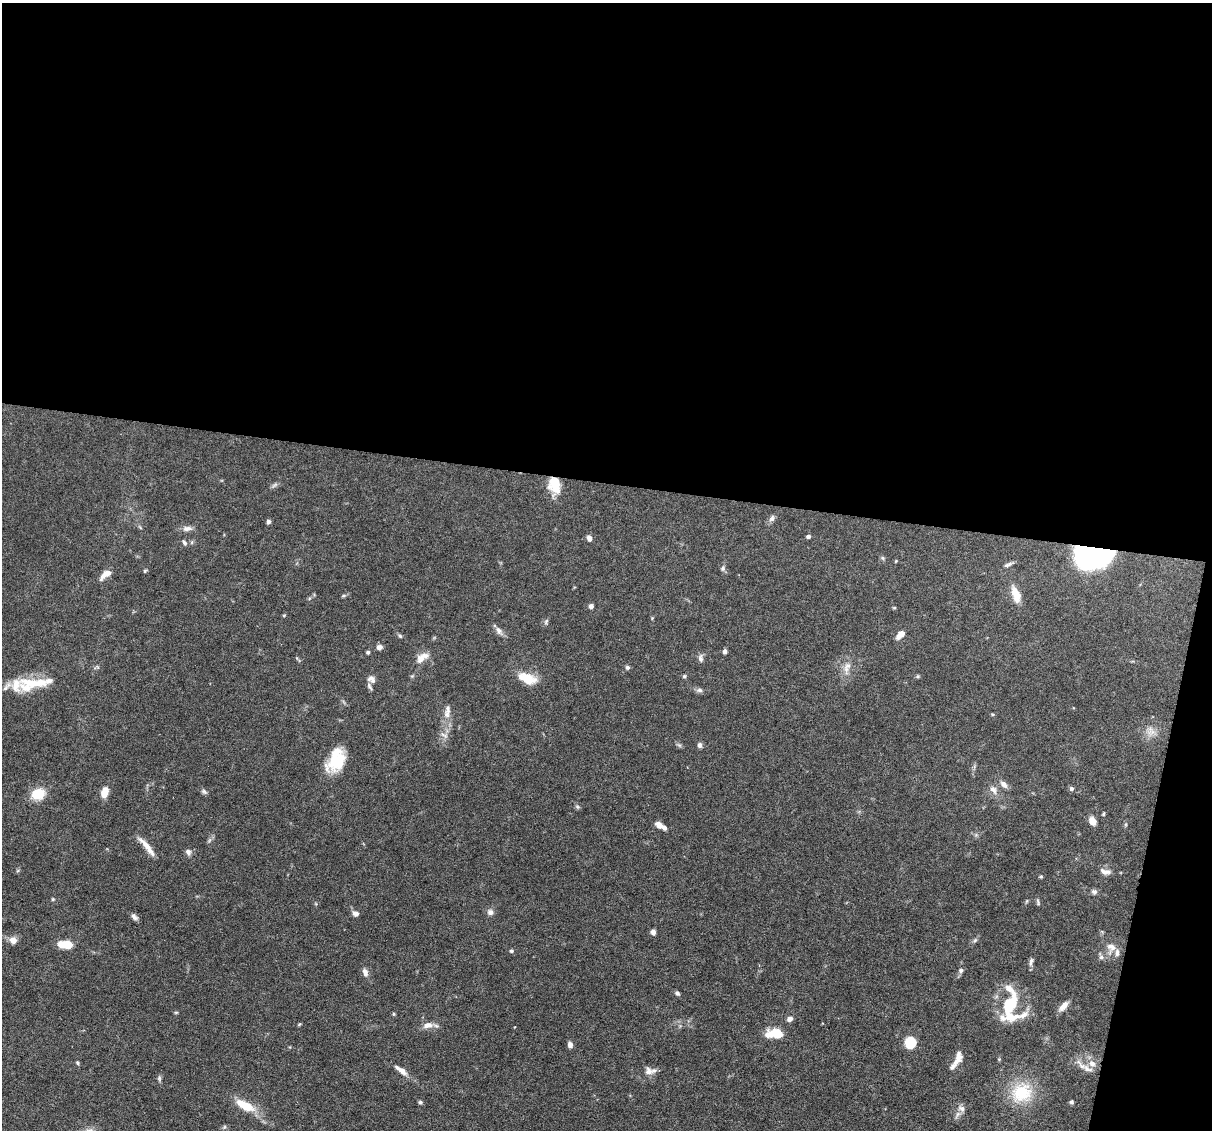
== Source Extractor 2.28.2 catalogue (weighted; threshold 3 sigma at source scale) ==
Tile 4 of 4 x 4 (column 4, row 1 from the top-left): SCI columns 3630-4839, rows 3617-4744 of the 4839 x 4859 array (HDU 1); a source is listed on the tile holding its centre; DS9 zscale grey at full resolution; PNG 1214 x 1132 px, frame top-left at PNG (2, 3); no overlay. Shown black and unused: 45% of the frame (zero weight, under 3 of 6 exposures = <1% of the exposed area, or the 3 px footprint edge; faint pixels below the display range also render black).
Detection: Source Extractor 2.28.2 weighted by HDU 2 'WHT'; one run over the whole footprint, this tile lists its part. Background 0.0627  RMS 0.003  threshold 0.0122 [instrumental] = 3 sigma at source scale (4.09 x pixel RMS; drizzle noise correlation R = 1.36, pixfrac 0.8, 0.05/0.05 arcsec/px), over >= 5 px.
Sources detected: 110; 14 inside a brighter listed object's ellipse — not listed separately; the other 96 listed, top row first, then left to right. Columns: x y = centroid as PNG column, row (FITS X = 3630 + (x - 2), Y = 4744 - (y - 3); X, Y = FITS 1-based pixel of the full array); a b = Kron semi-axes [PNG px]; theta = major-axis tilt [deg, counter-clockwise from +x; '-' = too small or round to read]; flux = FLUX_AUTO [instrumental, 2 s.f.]
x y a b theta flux
274 485 10 4 27 0.63
555 485 18 12 -85 7.3
772 518 10 7 63 0.9
268 522 5 4 - 0.73
187 528 13 7 7 1.4
808 536 5 4 - 0.54
589 538 7 5 -58 1.2
184 542 8 5 -52 0.6
1092 556 33 20 -5 50
883 558 5 5 - 0.43
1008 565 12 5 25 0.78
723 568 7 6 - 0.64
145 571 5 4 - 0.34
105 574 15 7 37 2.5
1016 594 22 9 -71 3.8
343 596 5 4 - 0.37
591 606 5 4 - 0.96
894 608 5 3 - 0.27
284 615 5 3 - 0.26
546 621 8 5 64 0.57
499 631 13 7 -52 1.3
900 635 11 6 46 1.9
400 636 7 4 -41 0.48
379 647 6 5 - 1.2
725 651 6 4 88 0.76
368 652 4 4 - 0.47
701 658 12 6 -89 0.94
421 659 16 10 57 2.7
627 667 6 5 - 0.58
847 668 21 8 77 2.5
684 676 5 4 - 0.39
370 678 11 7 21 0.99
527 678 25 13 -21 5.4
35 683 61 12 3 9.2
369 686 11 5 -66 0.77
699 690 9 6 -2 0.81
448 709 13 7 -89 1.6
1151 731 14 11 -75 2.5
444 735 12 6 -27 1
679 745 8 4 -44 0.52
700 745 6 5 - 0.86
338 763 28 16 33 9
1004 784 12 7 -45 1.3
1071 788 6 6 - 0.59
993 790 13 8 -52 1.7
204 791 7 5 -45 0.6
104 792 9 6 76 4.1
38 794 15 12 20 5.9
577 807 7 5 -22 0.46
1103 814 5 3 - 0.31
1092 821 8 7 - 2.5
659 825 9 6 -33 1.8
146 845 27 7 -44 3
188 852 7 6 - 1.1
1105 872 15 7 -13 1.5
1041 876 5 3 - 0.3
1094 892 8 7 - 0.76
53 899 5 4 - 0.31
1027 901 6 3 70 0.3
1038 902 9 4 -73 0.5
490 912 8 8 - 1.1
355 913 8 6 -23 1.1
134 917 10 5 -44 0.94
653 932 6 5 - 1
13 940 9 8 - 1.9
975 940 7 4 45 0.52
65 945 12 6 -4 6.9
1111 948 17 14 85 2.9
511 951 5 5 - 0.44
1031 962 12 5 76 0.86
961 970 6 6 - 0.74
365 972 10 6 -72 1.3
677 993 6 4 -44 0.65
1010 1004 30 13 66 10
1063 1006 13 6 47 2.2
176 1012 6 4 0 0.29
394 1014 5 4 - 0.3
1023 1015 23 8 21 2.8
790 1019 6 5 - 1.4
299 1024 6 3 20 0.28
428 1025 13 8 10 2.1
775 1033 16 8 2 7.7
910 1043 9 8 - 10
570 1045 6 5 - 1.2
958 1057 18 9 73 2.2
77 1063 5 5 - 0.43
1088 1069 18 8 -31 2.4
401 1070 19 6 -36 2.2
648 1071 12 10 -59 1.5
159 1078 8 5 -81 0.57
1021 1093 31 28 29 13
420 1102 5 5 - 0.48
1071 1102 5 5 - 0.54
245 1106 18 8 -27 7.7
961 1108 11 8 -37 1.4
224 1127 6 5 - 0.45
Overlapping masked pixels (flux is a lower limit): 2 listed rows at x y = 555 485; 1092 556